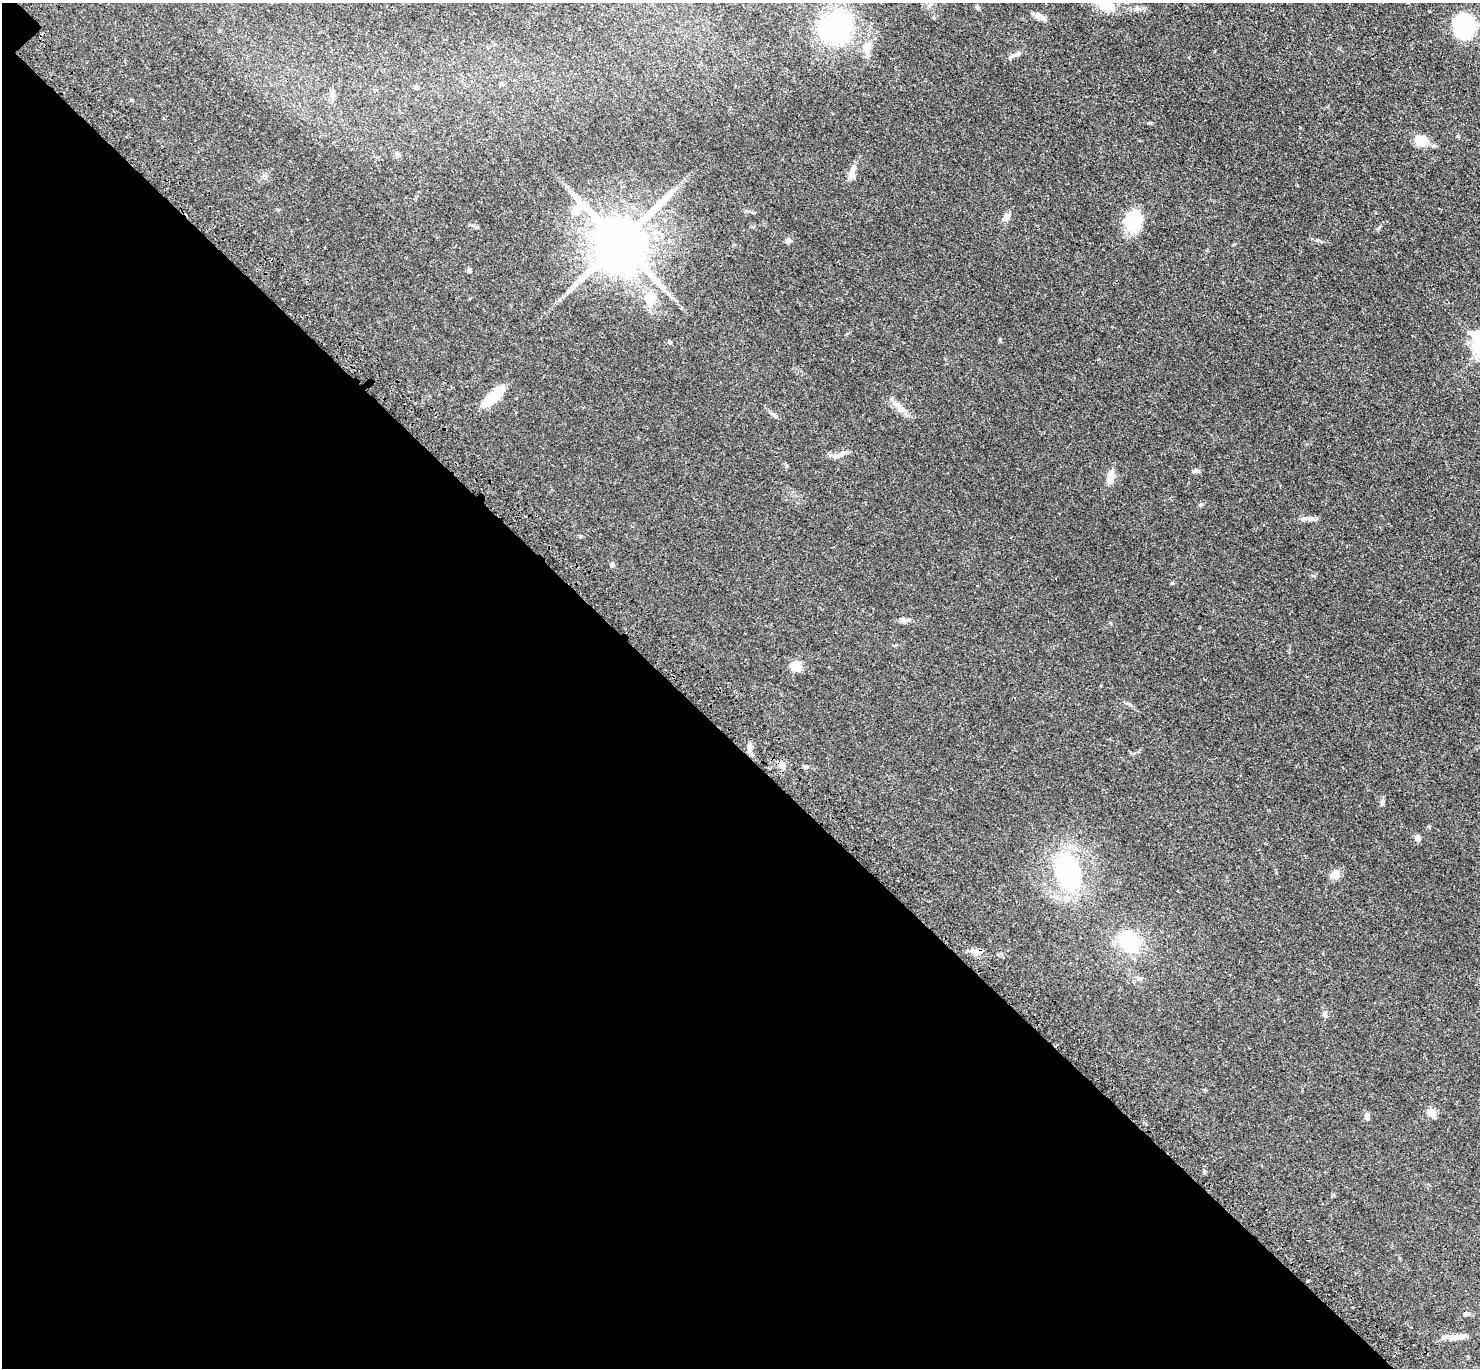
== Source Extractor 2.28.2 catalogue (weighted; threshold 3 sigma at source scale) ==
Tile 9 of 4 x 4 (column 1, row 3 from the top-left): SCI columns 101-1578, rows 1761-3126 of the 6111 x 6111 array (HDU 1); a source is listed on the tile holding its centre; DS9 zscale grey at full resolution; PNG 1482 x 1370 px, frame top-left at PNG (2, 3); no overlay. Shown black and unused: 46% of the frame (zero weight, under 3 of 4 exposures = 6% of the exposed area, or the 3 px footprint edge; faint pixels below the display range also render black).
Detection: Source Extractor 2.28.2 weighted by HDU 2 'WHT'; one run over the whole footprint, this tile lists its part. Background 0.0395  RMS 0.0055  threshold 0.0245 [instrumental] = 3 sigma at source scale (4.5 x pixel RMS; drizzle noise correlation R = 1.50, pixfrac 1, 0.05/0.05 arcsec/px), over >= 5 px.
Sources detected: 49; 1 inside a brighter object's white glare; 2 cosmic-ray / hot-pixel residue — not listed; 1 inside a brighter listed object's ellipse — not listed separately; the other 45 listed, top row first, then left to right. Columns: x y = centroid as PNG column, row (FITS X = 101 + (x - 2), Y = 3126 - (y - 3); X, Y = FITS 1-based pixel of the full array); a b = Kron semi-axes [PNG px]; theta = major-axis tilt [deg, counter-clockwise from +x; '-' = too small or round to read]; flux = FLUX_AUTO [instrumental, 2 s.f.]
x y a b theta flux
930 4 6 5 - 1.2
977 7 6 5 - 0.82
1039 16 11 9 -32 2.7
1465 26 22 20 86 38
835 28 31 29 27 85
867 48 17 10 83 5.3
1017 54 11 6 32 2
502 84 5 5 - 1.1
416 87 5 5 - 0.93
332 96 16 5 -87 2.2
1420 141 11 9 5 11
397 154 7 4 -19 0.86
852 175 13 9 88 3.3
1006 217 11 6 50 3.1
1133 221 17 13 85 29
1379 228 10 2 55 0.73
788 241 9 6 3 1.4
620 242 16 15 - 4000
469 271 5 5 - 0.94
650 299 24 12 69 8.7
669 342 6 3 -70 0.57
489 400 28 11 51 11
899 406 22 8 -46 4.5
842 453 11 6 29 2.2
1195 471 9 5 21 1.3
1111 477 14 8 77 5.4
1200 505 6 5 - 0.74
1311 519 10 7 5 2
580 536 5 4 - 0.57
612 565 5 5 - 1.5
796 666 8 7 - 11
750 747 13 6 -86 2.5
781 764 6 5 - 6.4
805 767 6 5 - 1
1382 802 7 6 - 1.4
1418 838 7 6 - 1.9
1067 871 34 19 -73 86
1335 875 8 7 - 6.3
1128 942 16 13 -46 41
1140 979 6 4 -19 0.88
1324 1014 9 6 -83 1.4
1431 1113 5 5 - 14
1367 1116 10 6 -82 1.7
1466 1314 6 5 - 1.1
1459 1337 17 8 4 4.3
Overlapping masked pixels (flux is a lower limit): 1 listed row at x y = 781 764
Unlisted compact peaks at least as high as the median listed source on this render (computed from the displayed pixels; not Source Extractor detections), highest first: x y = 1172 583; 1000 340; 1317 240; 1204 1171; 1458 136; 776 416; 1313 576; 902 619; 477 227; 1130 705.